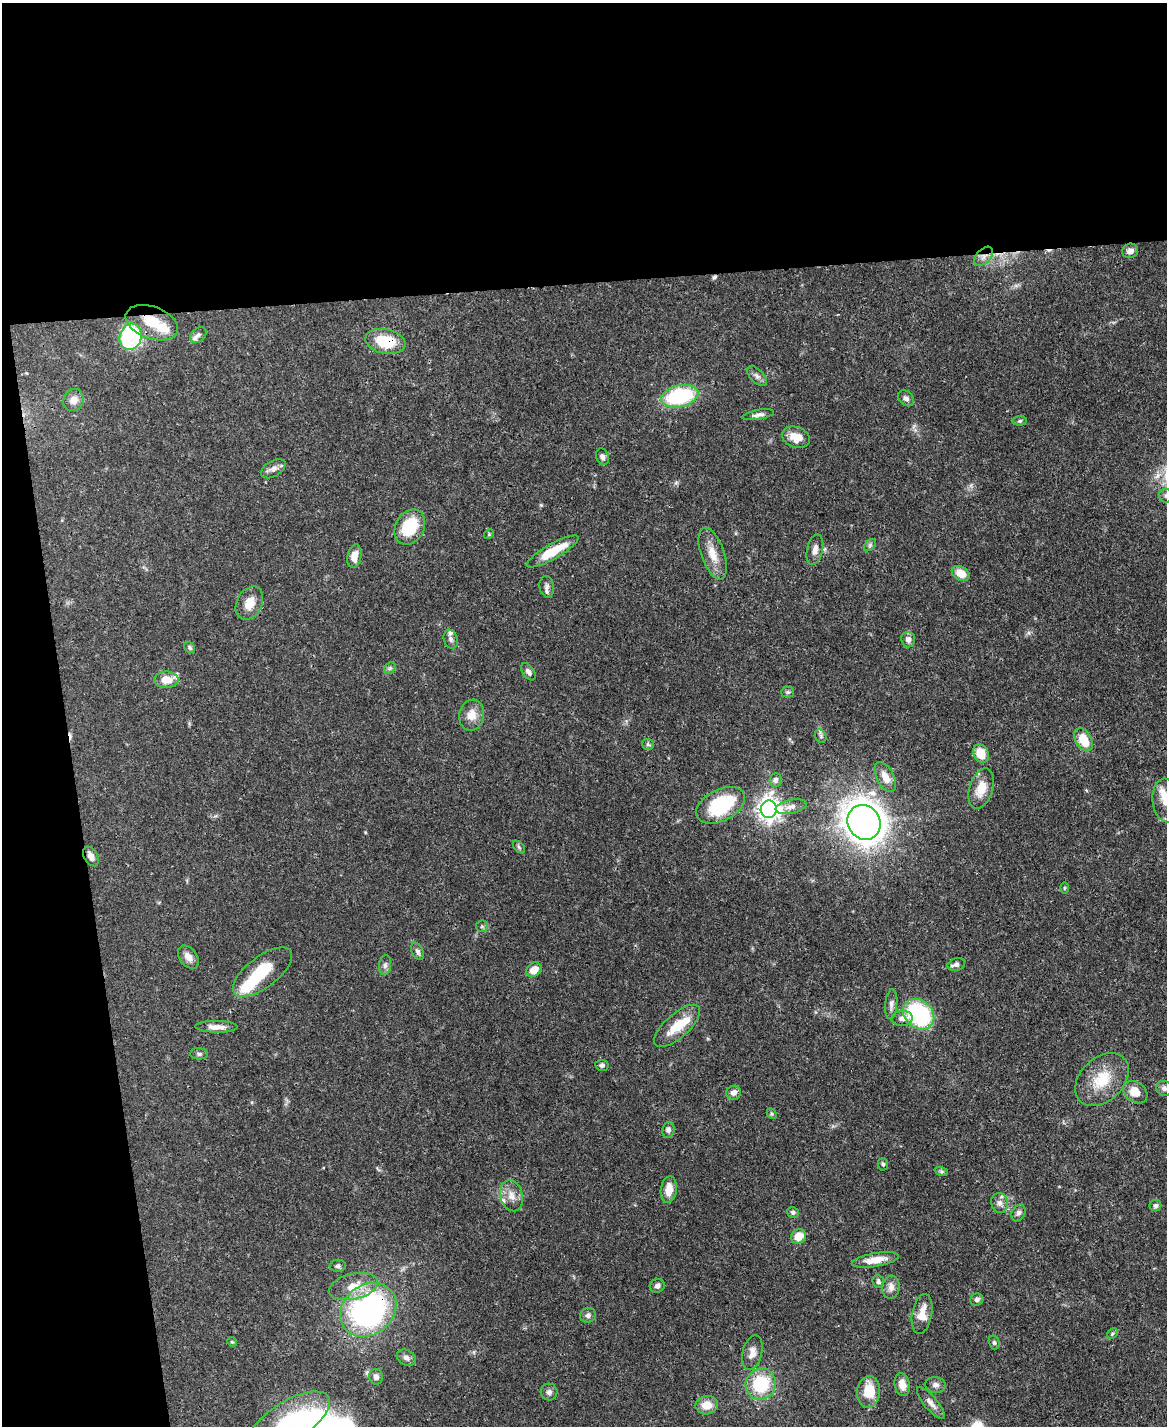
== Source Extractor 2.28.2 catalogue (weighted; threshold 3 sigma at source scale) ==
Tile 1 of 4 x 3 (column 1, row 1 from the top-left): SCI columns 3-1167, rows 3089-4512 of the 4665 x 4644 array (HDU 1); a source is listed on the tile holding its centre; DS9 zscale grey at full resolution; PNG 1169 x 1428 px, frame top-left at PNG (2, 3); each listed source drawn as its Kron ellipse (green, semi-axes under 4 px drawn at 4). Shown black and unused: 25% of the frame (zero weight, under 3 of 4 exposures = <1% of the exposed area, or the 3 px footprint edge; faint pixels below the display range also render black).
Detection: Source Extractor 2.28.2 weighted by HDU 2 'WHT'; one run over the whole footprint, this tile lists its part. Background 0.0671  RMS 0.0034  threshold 0.0151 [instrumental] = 3 sigma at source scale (4.5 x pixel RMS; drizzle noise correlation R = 1.50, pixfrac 1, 0.05/0.05 arcsec/px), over >= 5 px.
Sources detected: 114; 3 inside a brighter object's white glare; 3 cosmic-ray / hot-pixel residue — neither listed nor drawn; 6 inside a brighter listed object's ellipse — not listed separately; the other 102 listed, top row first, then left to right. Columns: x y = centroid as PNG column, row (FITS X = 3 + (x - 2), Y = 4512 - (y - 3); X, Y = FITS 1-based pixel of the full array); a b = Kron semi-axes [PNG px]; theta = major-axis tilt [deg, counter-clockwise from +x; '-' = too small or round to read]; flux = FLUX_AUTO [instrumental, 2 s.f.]
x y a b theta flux
1130 251 8 7 - 1.9
984 256 11 7 45 1.9
152 323 27 16 -20 10
198 335 9 6 41 1.2
131 337 13 11 74 53
385 341 20 12 -12 12
757 376 12 6 -45 1.3
680 396 19 11 13 30
906 398 9 6 -45 1.2
74 400 11 10 - 2.5
758 415 16 4 10 1.4
1020 421 7 5 6 0.63
796 437 14 10 -19 5.1
602 457 8 6 -73 1.3
273 469 14 8 30 1.8
1166 496 7 6 - 0.92
410 527 18 14 62 15
489 534 5 4 - 0.36
870 545 7 4 45 0.69
815 550 15 8 78 2.1
552 551 29 7 30 11
713 554 27 11 -71 5.6
354 556 12 7 80 3.5
961 573 9 7 -29 4.8
547 587 11 7 -81 1.5
249 603 18 12 63 4.9
451 639 10 7 -71 1.2
908 640 8 7 - 1.6
190 648 6 5 - 0.62
390 668 7 5 45 0.69
528 672 10 5 -54 1.2
166 680 12 8 -1 4.9
788 692 6 5 - 0.62
472 715 15 12 79 4.2
821 736 7 5 -62 0.71
1083 740 12 8 -60 8.4
648 744 6 5 - 0.63
981 754 9 7 -61 6.7
885 777 16 8 -63 3.8
776 780 7 6 - 1.1
981 788 21 12 72 5.9
1166 800 22 13 -84 5.7
721 805 26 15 27 25
791 807 16 7 12 2.1
769 809 8 8 - 230
864 822 18 16 -60 420
519 847 7 4 -46 0.63
91 856 10 7 -59 2.2
1064 888 5 3 - 0.34
482 926 6 5 - 0.6
418 951 9 5 -63 0.99
188 957 13 8 -51 2.8
385 965 10 6 83 1.1
956 965 9 6 15 1.2
534 970 8 6 35 3.8
262 972 35 15 37 14
891 1004 15 6 84 1.4
919 1014 17 13 -43 38
902 1018 10 7 3 1.8
677 1026 29 12 42 8
216 1027 21 6 -1 2.7
199 1054 9 5 0 0.8
602 1065 6 5 - 0.81
1102 1079 31 21 44 12
1164 1088 8 7 - 1.3
1135 1092 13 10 -37 4.6
733 1093 7 7 - 1.8
772 1114 6 4 -46 0.51
668 1130 8 6 76 1.1
883 1164 6 5 - 0.57
941 1171 7 4 -19 0.6
669 1189 14 8 82 4
512 1196 16 11 -74 3.4
1000 1203 10 8 -77 1.8
1155 1206 6 6 - 0.76
793 1212 6 5 - 0.82
1018 1213 9 6 65 1.1
798 1236 8 7 - 5.6
875 1260 24 6 10 5.1
338 1266 8 6 4 0.85
878 1282 7 5 -68 0.78
353 1286 25 12 13 6.9
657 1286 7 7 - 1.1
891 1287 12 8 83 2.1
977 1300 6 6 - 1.1
368 1310 30 25 39 81
922 1314 20 10 80 4.8
588 1315 8 7 - 1.2
1112 1334 6 4 46 0.54
232 1342 5 4 - 0.37
994 1342 7 5 -74 0.64
752 1353 18 9 76 2.7
406 1358 10 7 -29 1.5
376 1377 8 6 -76 1.5
761 1384 16 15 - 18
902 1385 11 7 -78 3.5
935 1385 10 8 -7 1.4
549 1392 8 8 - 1.2
869 1392 16 11 83 8.5
931 1403 20 6 -50 2.2
707 1405 11 9 12 4.8
289 1421 46 19 32 23
Overlapping masked pixels (flux is a lower limit): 5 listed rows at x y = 984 256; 152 323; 385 341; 552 551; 368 1310
Isophote crosses this tile's border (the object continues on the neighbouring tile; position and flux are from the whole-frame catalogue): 3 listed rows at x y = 1166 496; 1166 800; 289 1421